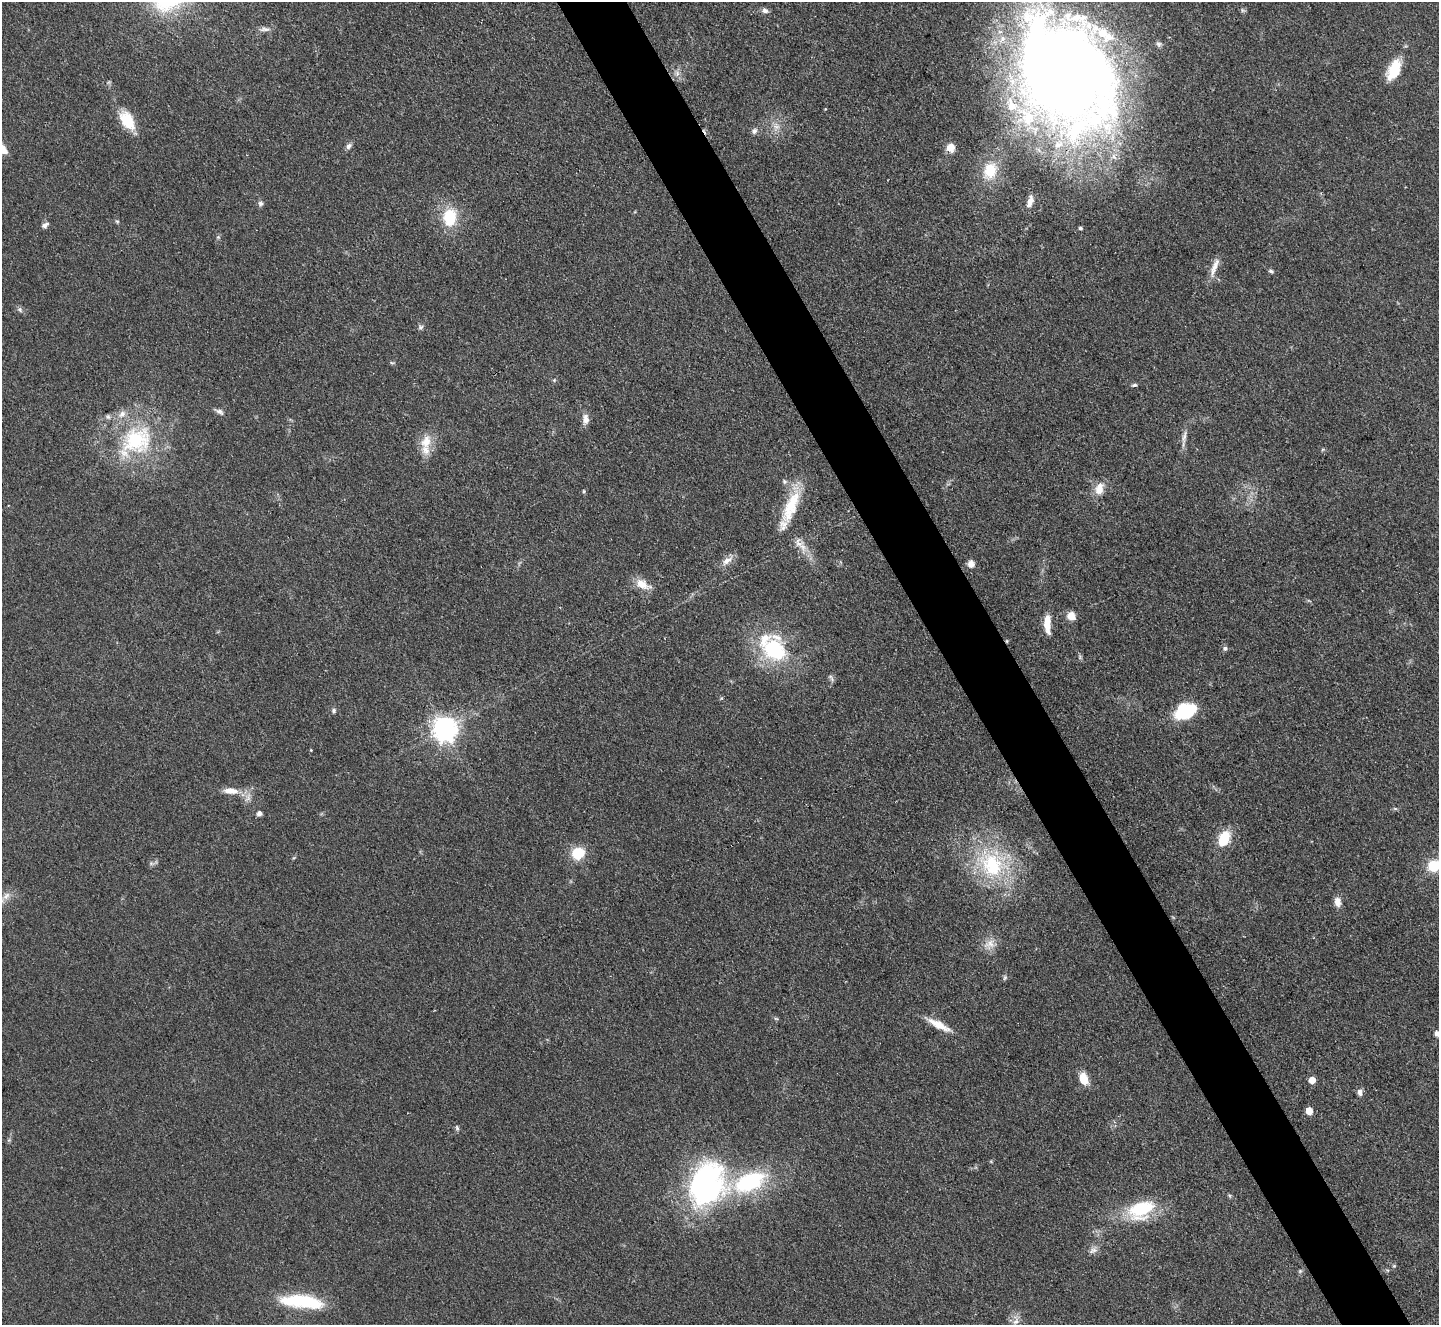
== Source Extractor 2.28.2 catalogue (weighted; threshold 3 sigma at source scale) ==
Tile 6 of 4 x 4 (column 2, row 2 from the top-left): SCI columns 1440-2876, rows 2939-4261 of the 5752 x 5743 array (HDU 1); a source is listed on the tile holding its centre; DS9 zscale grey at full resolution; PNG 1441 x 1327 px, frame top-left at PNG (2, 2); no overlay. Shown black and unused: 5% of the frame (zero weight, under 3 of 4 exposures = <1% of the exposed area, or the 3 px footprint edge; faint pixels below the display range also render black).
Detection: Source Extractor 2.28.2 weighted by HDU 2 'WHT'; one run over the whole footprint, this tile lists its part. Background 0.0851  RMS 0.0062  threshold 0.028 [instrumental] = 3 sigma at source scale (4.5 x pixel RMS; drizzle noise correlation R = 1.50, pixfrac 1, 0.05/0.05 arcsec/px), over >= 5 px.
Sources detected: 93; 1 cosmic-ray / hot-pixel residue — not listed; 10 inside a brighter listed object's ellipse — not listed separately; the other 82 listed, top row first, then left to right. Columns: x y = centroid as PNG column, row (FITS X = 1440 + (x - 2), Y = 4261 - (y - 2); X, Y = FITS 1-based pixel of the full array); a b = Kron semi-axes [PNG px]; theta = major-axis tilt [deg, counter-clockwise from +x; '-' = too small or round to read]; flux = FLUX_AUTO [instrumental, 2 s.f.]
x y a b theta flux
1243 10 7 5 -31 1.2
765 11 8 6 -22 2.3
265 29 15 6 1 3
1159 44 8 6 -2 1.6
1394 70 24 12 66 18
677 73 9 6 72 2.6
1067 73 121 88 -61 960
825 109 4 3 - 0.5
127 120 23 13 -58 19
776 126 10 9 - 4.4
754 131 8 7 - 2.2
348 146 8 6 49 2.3
950 148 10 9 - 6.1
3 149 13 7 -53 5.4
990 171 20 15 69 20
1030 201 17 7 75 5
260 204 7 7 - 1.8
449 217 21 16 83 23
117 221 6 5 - 0.97
45 225 10 6 43 2.2
1080 228 4 4 - 1.2
218 237 5 5 - 0.92
1214 268 29 7 70 6.6
1271 271 6 5 - 1.3
20 309 9 6 -50 1.7
420 327 7 6 - 1.6
392 363 6 4 -18 0.83
554 380 5 5 - 0.87
1134 385 7 4 10 1.2
219 411 13 6 -27 2.4
585 419 13 8 -87 4.3
1184 437 22 5 80 4.1
136 441 52 38 38 67
426 442 21 14 76 11
784 481 7 6 - 1.6
1099 489 16 11 74 8.2
584 491 5 5 - 0.95
791 507 47 15 68 27
799 544 16 11 -52 6.4
727 561 16 7 32 4.9
971 564 9 8 - 3.4
642 584 21 11 -26 8.8
1071 616 10 9 - 5.8
1047 624 24 8 -89 9.3
1007 641 5 3 - 0.66
1225 648 6 6 - 1.6
774 650 29 23 -39 52
831 678 12 5 -53 1.5
334 710 6 5 - 1.4
1185 711 22 15 22 33
445 729 8 8 - 590
311 750 3 3 - 0.47
231 791 23 9 -5 8.4
1395 809 6 4 -1 0.98
259 813 5 5 - 3
1224 839 13 9 66 25
578 853 14 12 23 17
151 863 6 6 - 1.3
992 865 41 34 -56 62
1434 866 13 12 - 17
6 896 13 7 51 4.3
1337 902 12 8 -82 4.9
989 944 18 13 35 7
1005 978 7 5 69 1.1
776 1018 6 4 -2 0.84
939 1025 31 8 -27 10
1437 1034 7 6 - 2.7
1083 1079 11 7 -73 12
1312 1080 5 5 - 8
1360 1092 9 6 -87 2.6
1309 1111 5 5 - 10
457 1128 9 5 -76 1.3
9 1140 5 5 - 0.96
749 1182 39 20 23 63
706 1184 52 39 67 140
1230 1196 6 4 -71 0.83
1141 1210 32 19 24 39
1093 1250 12 8 29 3.1
1394 1266 5 4 - 0.77
1300 1271 6 5 - 1
302 1301 47 14 -6 41
1016 1321 15 8 71 4.2
Overlapping masked pixels (flux is a lower limit): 2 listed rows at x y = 1067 73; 1007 641
Isophote crosses this tile's border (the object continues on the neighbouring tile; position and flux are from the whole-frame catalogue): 4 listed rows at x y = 1067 73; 3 149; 1434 866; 1437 1034